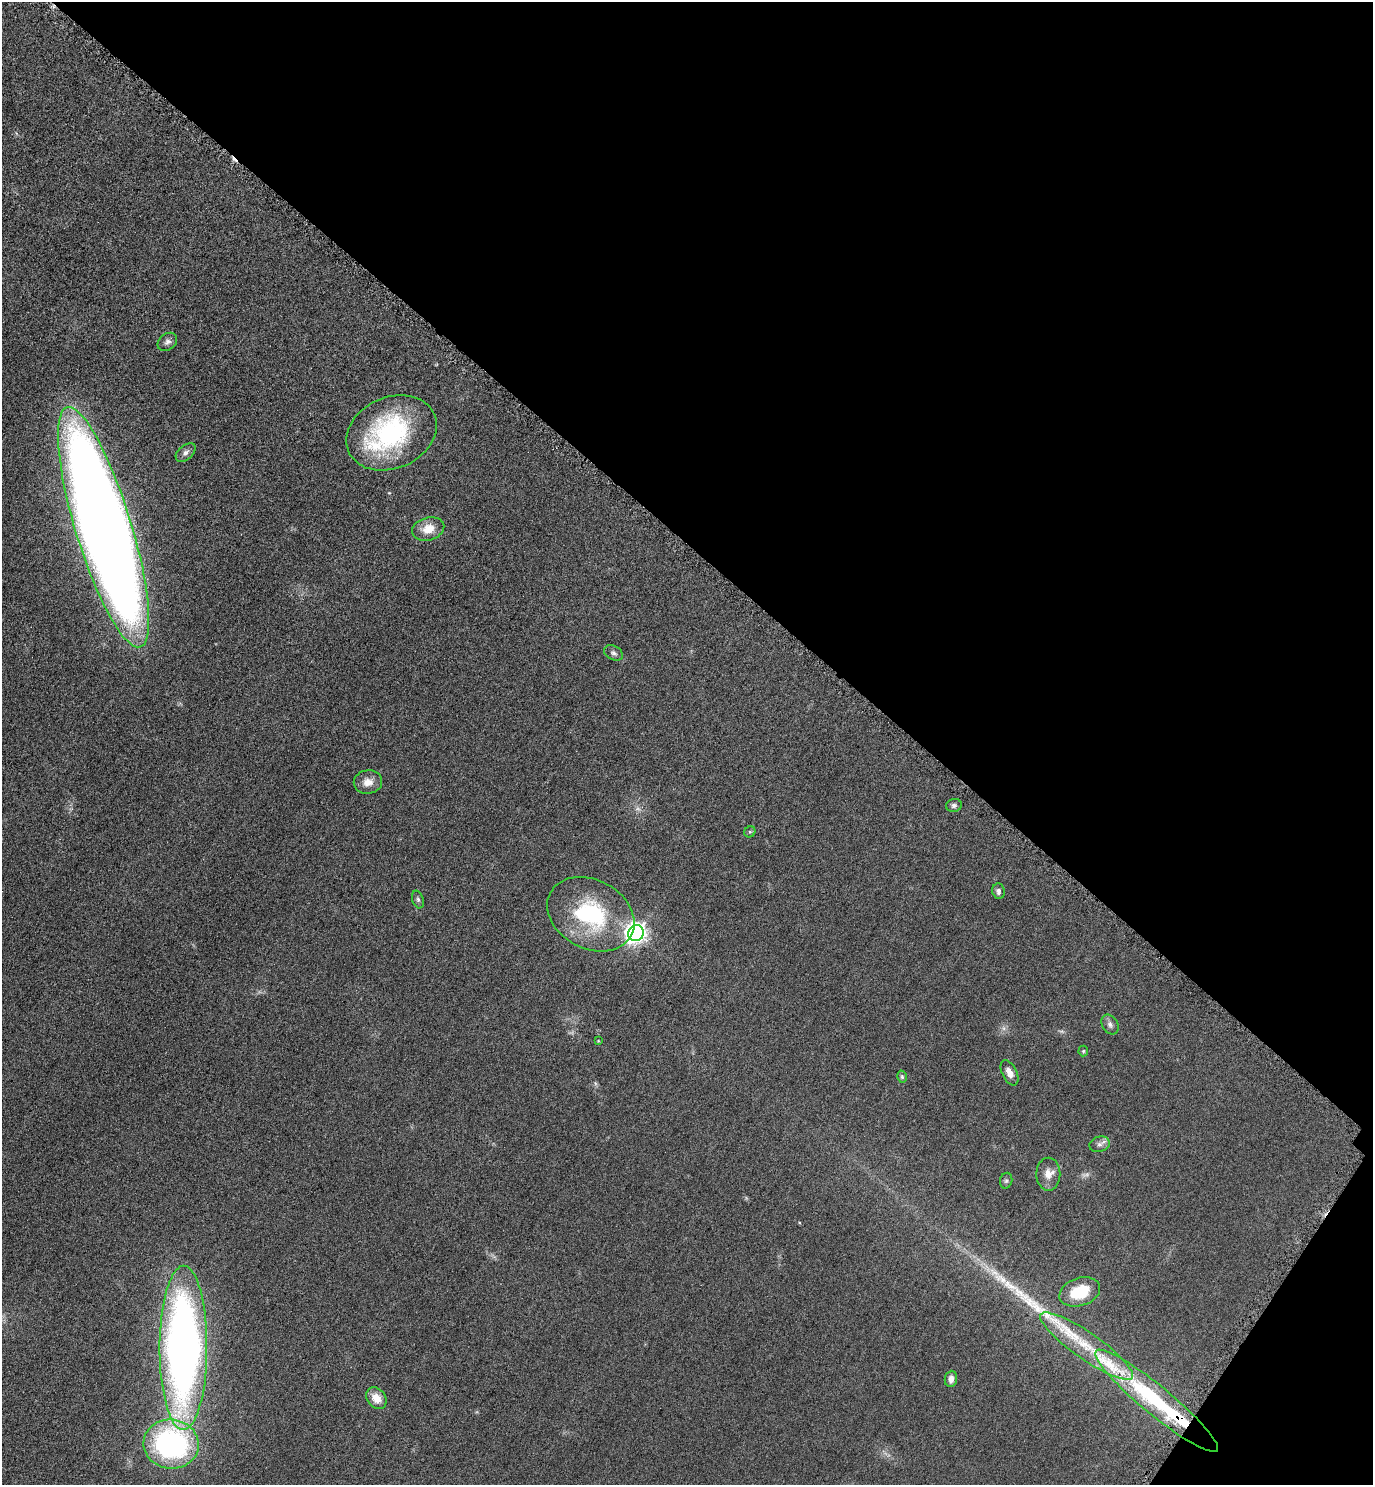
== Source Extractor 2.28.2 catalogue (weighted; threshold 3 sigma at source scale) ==
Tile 8 of 4 x 4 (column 4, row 2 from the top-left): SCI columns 4283-5653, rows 2980-4462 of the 5965 x 5960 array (HDU 1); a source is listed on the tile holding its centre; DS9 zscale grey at full resolution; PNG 1375 x 1487 px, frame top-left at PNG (2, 2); each listed source drawn as its Kron ellipse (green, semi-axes under 4 px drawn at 4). Shown black and unused: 39% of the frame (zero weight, under 4 of 8 exposures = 1% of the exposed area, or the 3 px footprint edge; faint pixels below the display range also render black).
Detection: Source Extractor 2.28.2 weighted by HDU 2 'WHT'; one run over the whole footprint, this tile lists its part. Background 0.059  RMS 0.0082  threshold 0.0334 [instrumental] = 3 sigma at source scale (4.09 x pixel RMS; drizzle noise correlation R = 1.36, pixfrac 0.8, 0.05/0.05 arcsec/px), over >= 5 px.
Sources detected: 38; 4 too faint to see at this stretch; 1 cosmic-ray / hot-pixel residue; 1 long thin detection or spike segment (spike, bleed or trail) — neither listed nor drawn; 4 inside a brighter listed object's ellipse — not listed separately; the other 28 listed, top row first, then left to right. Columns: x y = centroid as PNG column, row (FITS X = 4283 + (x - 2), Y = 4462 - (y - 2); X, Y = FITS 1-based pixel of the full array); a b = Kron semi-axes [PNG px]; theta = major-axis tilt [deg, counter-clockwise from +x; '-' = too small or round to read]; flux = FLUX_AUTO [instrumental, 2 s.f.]
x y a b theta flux
167 342 10 8 37 3.1
391 433 47 35 23 100
186 453 11 7 42 3
103 527 125 28 -73 1800
428 529 16 11 16 10
613 653 10 7 -29 2.3
368 782 14 12 9 7.1
954 805 8 6 13 2
750 832 6 5 - 1.1
998 891 8 6 -86 2.5
418 899 9 5 -72 1.7
591 914 46 34 -29 71
636 933 8 7 - 460
1110 1025 10 8 -59 2.8
598 1041 3 3 - 0.57
1083 1051 5 5 - 0.99
1009 1073 13 7 -64 5.7
902 1077 6 4 -75 1.1
1099 1144 10 7 16 3
1048 1174 16 12 -89 7.4
1006 1181 8 6 74 1.6
1080 1292 21 14 19 23
1087 1346 56 13 -35 39
183 1348 82 24 90 530
951 1379 8 6 82 3.7
376 1398 12 9 -52 9.6
1157 1401 78 14 -39 88
171 1444 27 24 -6 150
Isophote crosses this tile's border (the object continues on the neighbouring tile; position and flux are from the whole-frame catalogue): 1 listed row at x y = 103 527